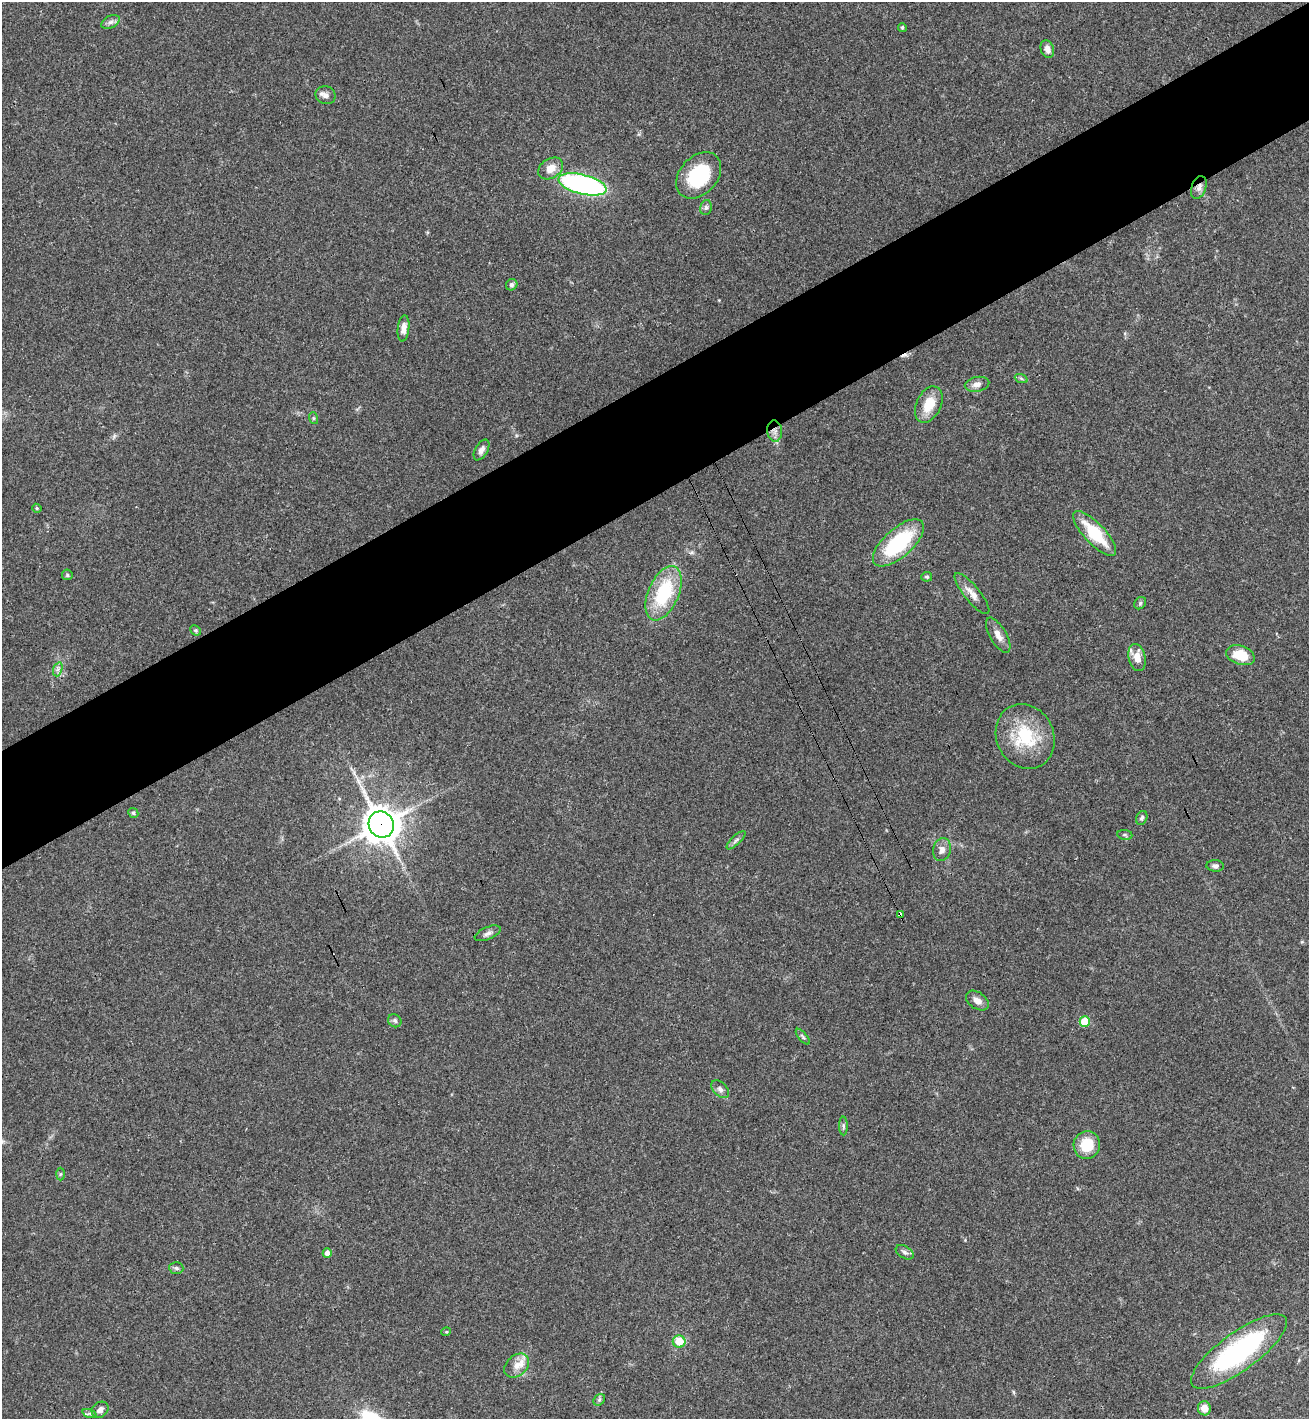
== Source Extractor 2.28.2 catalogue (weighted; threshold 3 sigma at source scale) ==
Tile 10 of 4 x 4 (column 2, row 3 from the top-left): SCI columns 1506-2812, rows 1470-2886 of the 5757 x 5771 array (HDU 1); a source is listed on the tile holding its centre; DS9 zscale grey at full resolution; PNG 1311 x 1421 px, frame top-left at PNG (2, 2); each listed source drawn as its Kron ellipse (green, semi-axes under 4 px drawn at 4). Shown black and unused: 8% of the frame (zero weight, under 3 of 4 exposures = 6% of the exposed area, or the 3 px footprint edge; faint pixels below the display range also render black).
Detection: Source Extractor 2.28.2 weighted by HDU 2 'WHT'; one run over the whole footprint, this tile lists its part. Background 0.0395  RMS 0.0054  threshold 0.0242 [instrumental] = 3 sigma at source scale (4.5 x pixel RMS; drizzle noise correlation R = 1.50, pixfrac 1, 0.05/0.05 arcsec/px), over >= 5 px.
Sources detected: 61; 1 cosmic-ray / hot-pixel residue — neither listed nor drawn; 1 inside a brighter listed object's ellipse — not listed separately; the other 59 listed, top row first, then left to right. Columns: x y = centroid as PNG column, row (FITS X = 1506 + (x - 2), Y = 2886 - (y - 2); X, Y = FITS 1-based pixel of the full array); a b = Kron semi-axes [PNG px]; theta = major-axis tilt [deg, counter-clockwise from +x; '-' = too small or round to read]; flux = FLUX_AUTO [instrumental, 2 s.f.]
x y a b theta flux
111 22 10 6 26 1.9
902 28 5 4 - 0.8
1047 49 9 6 -71 3.5
326 95 10 9 - 2.4
551 168 13 9 33 5.9
699 175 26 19 48 33
583 184 25 9 -14 120
1199 188 12 7 72 2.8
706 207 7 5 77 1.3
512 285 6 5 - 1.2
403 328 13 6 84 3.6
1021 378 7 4 -20 0.92
977 384 12 7 12 3.2
929 404 19 12 65 11
313 418 6 4 -71 0.63
775 431 11 7 -84 2.8
481 450 11 6 60 2.5
37 508 5 4 - 0.82
1095 533 29 10 -47 23
898 543 32 14 42 43
67 575 5 5 - 1
927 577 5 5 - 0.88
664 593 29 15 67 36
972 594 26 7 -51 5
1140 603 7 5 47 0.96
196 630 6 4 -43 0.76
998 635 20 8 -60 4.3
1240 655 14 9 -18 14
1137 657 14 8 -77 5.6
58 669 7 4 71 1.4
1025 736 33 28 -65 29
133 813 5 4 - 0.84
1142 818 7 5 68 1.3
381 825 13 12 - 1100
1125 835 7 5 -8 1
736 840 12 4 44 1.6
942 850 12 9 76 3.3
1215 866 8 6 -4 1.6
900 914 3 3 - 14
488 933 14 6 23 2.2
977 1001 12 8 -35 3.4
395 1021 7 6 - 1.3
1085 1021 5 5 - 18
803 1037 9 4 -50 1
720 1089 10 7 -45 2
843 1126 9 4 -89 1.1
1087 1145 14 13 - 14
60 1174 6 4 88 0.78
905 1252 10 6 -32 1.8
327 1253 4 4 - 3.3
176 1268 7 6 - 1.2
446 1332 5 3 - 0.47
679 1341 6 6 - 11
1239 1352 57 19 36 83
517 1366 14 10 42 5.9
599 1400 6 5 - 1.1
1204 1408 7 6 - 5.1
100 1410 9 7 42 2.7
90 1413 7 4 -19 1.1
Overlapping masked pixels (flux is a lower limit): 4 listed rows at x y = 1199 188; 775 431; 381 825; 900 914